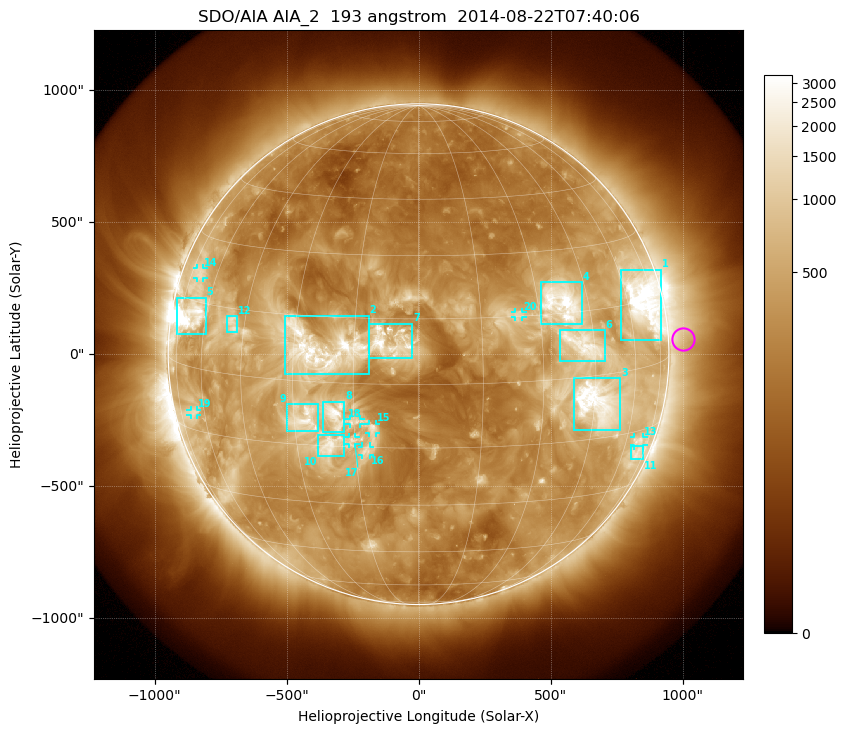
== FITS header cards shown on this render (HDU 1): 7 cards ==
TELESCOP= 'SDO/AIA'
INSTRUME= 'AIA_2'
WAVELNTH=                  193
WAVEUNIT= 'angstrom'
DATE-OBS= '2014-08-22T07:40:06.84'
CTYPE1  = 'HPLN-TAN'
CTYPE2  = 'HPLT-TAN'

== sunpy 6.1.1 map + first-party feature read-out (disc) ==
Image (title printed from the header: SDO/AIA AIA_2  193 angstrom  2014-08-22T07:40:06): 1024 x 1024 px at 2.4 arcsec/px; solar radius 948 arcsec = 395 px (full disc in frame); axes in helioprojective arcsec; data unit not stated in the header (colour bar unlabelled)
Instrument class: DISC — disc imager (sunpy class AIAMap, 193 A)
Bright regions (active regions / flare kernels): reference = the median radial profile (limb darkening/brightening removed); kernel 9 px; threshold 5 sigma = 900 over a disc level ~295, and >= 1.15x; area >= 12 px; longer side >= 9 px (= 22 arcsec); searched inside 0.97 R_sun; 20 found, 20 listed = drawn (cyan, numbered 1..; 8 of them under ~33 arcsec drawn as corner ticks so the feature stays visible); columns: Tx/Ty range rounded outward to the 5 arcsec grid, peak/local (2 s.f.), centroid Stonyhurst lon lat
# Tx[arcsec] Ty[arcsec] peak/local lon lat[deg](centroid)
1 765..920 55..320 16 +68 +15
2 -510..-190 -80..150 12 -23 +8
3 585..765 -290..-90 13 +46 -6
4 460..620 110..275 12 +37 +17
5 -920..-805 75..215 20 -68 +11
6 535..705 -30..90 7.8 +42 +7
7 -190..-25 -15..115 15 -7 +10
8 -365..-280 -295..-180 9.6 -19 -7
9 -500..-380 -290..-190 8 -27 -9
10 -380..-280 -385..-305 8.3 -21 -15
11 805..850 -400..-345 4.5 +69 -21
12 -725..-685 85..145 5.4 -49 +12
13 815..855 -345..-315 4.2 +67 -18
14 -840..-815 285..330 4 -69 +21
15 -190..-160 -300..-265 6 -11 -10
16 -215..-185 -385..-350 5.6 -12 -16
17 -265..-240 -340..-315 5 -16 -13
18 -265..-220 -265..-245 4.4 -15 -9
19 -865..-840 -230..-210 3.9 -66 -11
20 365..395 140..160 4.8 +25 +15
Off-limb structures (1.02-1.3 R_sun): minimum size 162 px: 4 found; the strongest spans PA ~240..305 deg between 1.02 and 1.3 R_sun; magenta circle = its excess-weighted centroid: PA ~275 deg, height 1.06 R_sun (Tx ~1000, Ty ~55 arcsec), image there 1.8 x the reference